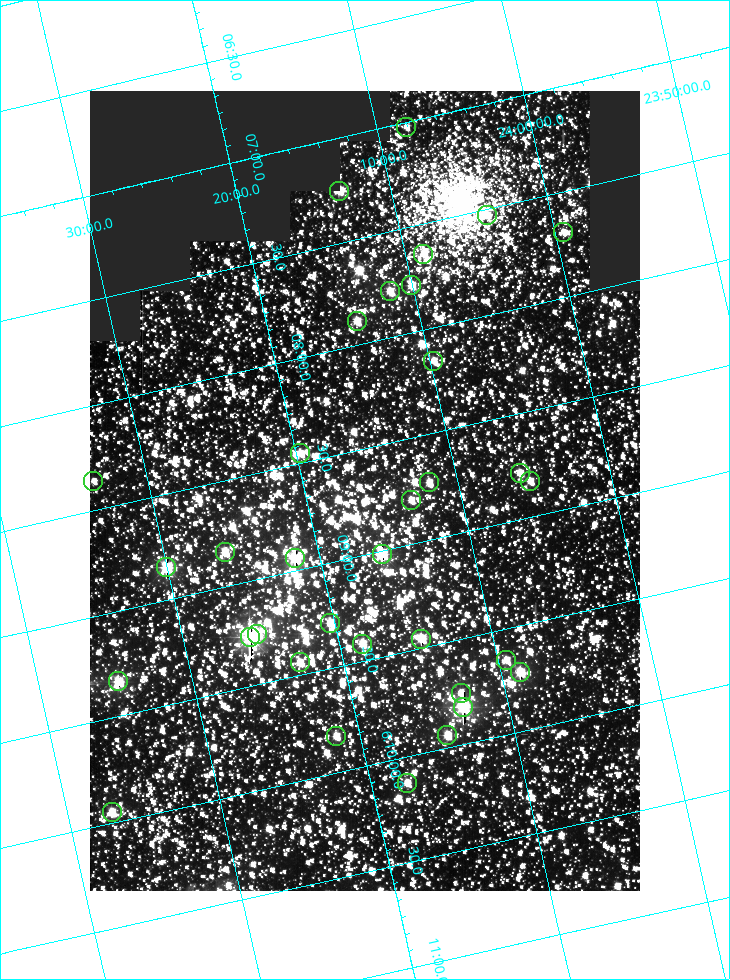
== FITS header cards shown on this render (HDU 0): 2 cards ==
NAXIS1  =                  550
NAXIS2  =                  800

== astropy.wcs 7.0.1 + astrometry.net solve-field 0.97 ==
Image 550 x 800 px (HDU 0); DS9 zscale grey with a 90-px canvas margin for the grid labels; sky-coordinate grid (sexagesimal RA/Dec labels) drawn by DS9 from the SOLVED WCS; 34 Tycho-2 reference stars matched to detected sources circled (green)
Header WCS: RA---TAN/DEC--TAN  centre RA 06:08:42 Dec +24:16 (92.17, +24.27 deg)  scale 3.98 arcsec/px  FOV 36.4' x 53.0'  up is -103 deg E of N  parity normal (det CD < 0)
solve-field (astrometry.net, Tycho-2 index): VERIFIED the header's WCS against the Tycho-2 star catalogue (verified at 3 index scales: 19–33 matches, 0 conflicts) and refined it, rather than solving blind
Solved WCS: RA---TAN-SIP/DEC--TAN-SIP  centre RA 06:08:42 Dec +24:16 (92.17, +24.27 deg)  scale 3.97 arcsec/px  FOV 36.4' x 53.0'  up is -103 deg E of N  parity normal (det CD < 0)
The solver's refit moves the header's centre by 0.22 arcsec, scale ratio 0.9997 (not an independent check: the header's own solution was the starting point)
Tycho-2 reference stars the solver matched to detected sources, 34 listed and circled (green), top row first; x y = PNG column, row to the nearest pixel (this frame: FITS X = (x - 90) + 1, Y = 800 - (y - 91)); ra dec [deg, ICRS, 3 dp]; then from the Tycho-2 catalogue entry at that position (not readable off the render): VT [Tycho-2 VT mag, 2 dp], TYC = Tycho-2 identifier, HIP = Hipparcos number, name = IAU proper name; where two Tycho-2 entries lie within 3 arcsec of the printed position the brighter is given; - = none
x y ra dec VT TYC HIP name
406 127 91.756 +24.135 11.55 1864-383-1 - -
339 191 91.813 +24.222 9.50 1864-951-1 - -
487 215 91.882 +24.069 10.67 1864-1197-1 - -
563 232 91.922 +23.991 11.04 1864-773-1 - -
423 254 91.910 +24.147 9.81 1864-677-1 - -
411 285 91.945 +24.168 9.83 1864-545-1 - -
390 291 91.946 +24.193 9.49 1864-879-1 - -
357 321 91.972 +24.235 9.87 1864-607-1 - -
433 361 92.040 +24.163 9.97 1864-387-1 - -
300 453 92.113 +24.329 10.09 1877-692-1 - -
520 473 92.195 +24.097 9.91 1877-1306-1 - -
93 481 92.090 +24.558 11.22 1868-1493-1 - -
530 481 92.208 +24.088 10.02 1877-898-1 - -
429 482 92.182 +24.197 9.90 1877-42-1 - -
411 500 92.198 +24.221 10.14 1877-234-1 - -
225 552 92.210 +24.434 9.33 1881-345-1 - -
382 554 92.254 +24.266 8.73 1877-224-1 - -
295 558 92.236 +24.360 8.19 1877-300-1 29148 -
166 567 92.212 +24.501 8.67 1881-93-1 - -
330 623 92.321 +24.338 9.42 1877-884-1 - -
257 634 92.315 +24.419 9.14 1881-15-1 - -
250 637 92.316 +24.428 7.55 1881-1595-1 - -
421 639 92.364 +24.244 8.80 1877-1589-1 - -
362 644 92.355 +24.308 9.21 1877-702-1 - -
506 660 92.412 +24.157 10.23 1877-766-1 - -
300 662 92.360 +24.380 9.69 1881-496-1 - -
520 672 92.431 +24.145 8.75 1877-16-1 - -
118 681 92.334 +24.580 8.60 1881-81-1 - -
461 693 92.439 +24.215 10.07 1877-154-1 - -
463 707 92.456 +24.215 7.57 1877-1484-1 - -
447 735 92.485 +24.239 9.49 1877-1276-1 - -
336 736 92.457 +24.359 9.75 1877-1432-1 - -
407 783 92.531 +24.294 10.40 1877-334-1 - -
112 812 92.487 +24.619 9.38 1881-1542-1 - -